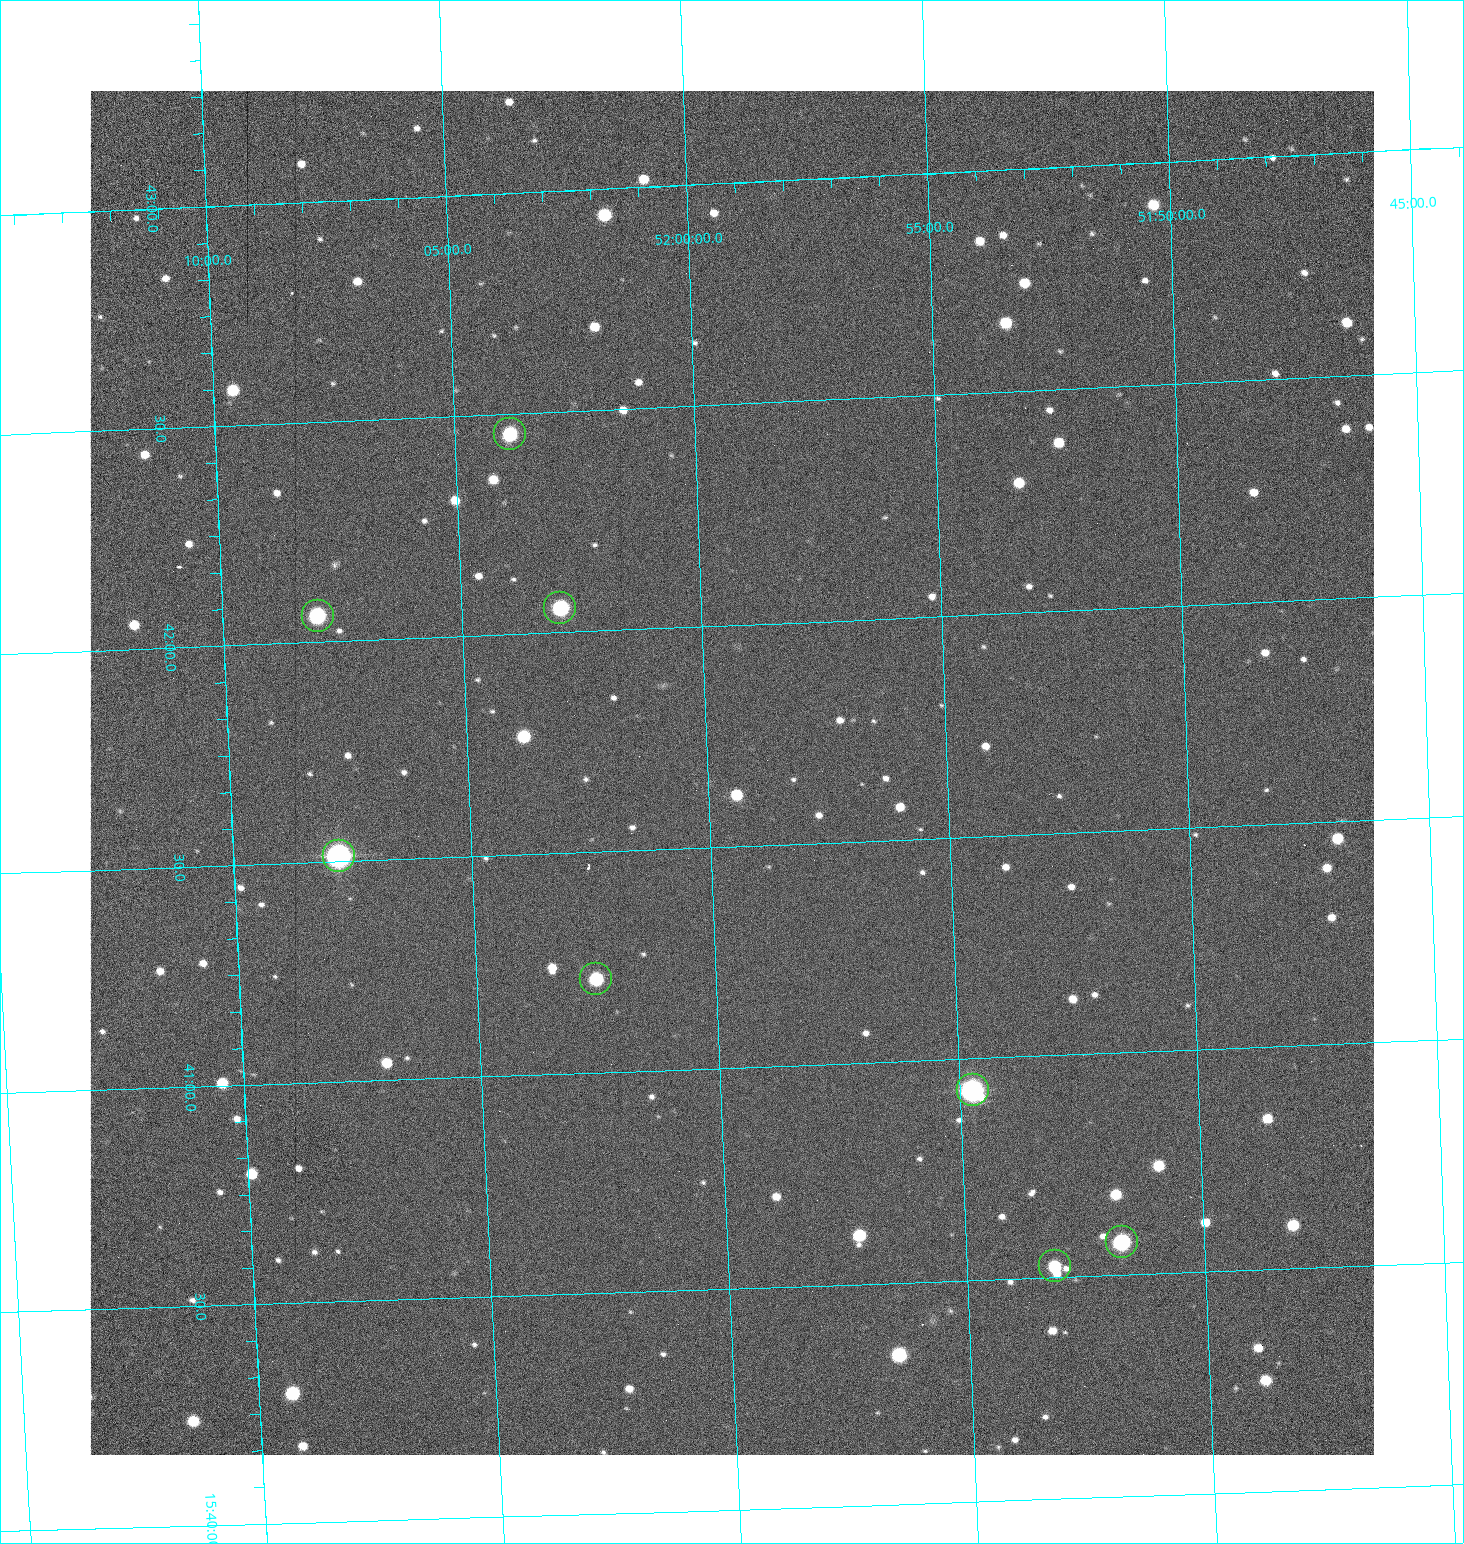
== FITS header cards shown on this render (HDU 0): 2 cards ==
NAXIS1  =                 1284 /fastest changing axis
NAXIS2  =                 1364 /next to fastest changing axis

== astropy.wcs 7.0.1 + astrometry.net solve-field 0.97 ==
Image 1284 x 1364 px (HDU 0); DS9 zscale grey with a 90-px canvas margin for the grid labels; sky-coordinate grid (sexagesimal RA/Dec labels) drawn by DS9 from the SOLVED WCS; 8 Tycho-2 reference stars matched to detected sources circled (green)
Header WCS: RA---TAN/DEC--TAN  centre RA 15:41:40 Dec +52:00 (235.42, +51.99 deg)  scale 1.26 arcsec/px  FOV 26.9' x 28.5'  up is +92 deg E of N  parity flipped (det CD > 0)
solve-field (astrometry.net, Tycho-2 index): VERIFIED the header's WCS against the Tycho-2 star catalogue (8 matches, 0 conflicts) and refined it, rather than solving blind
Solved WCS: RA---TAN-SIP/DEC--TAN-SIP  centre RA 15:41:40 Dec +51:59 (235.42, +51.99 deg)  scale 1.25 arcsec/px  FOV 26.8' x 28.5'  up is +92 deg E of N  parity flipped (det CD > 0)
The solver's refit moves the header's centre by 0.8 arcsec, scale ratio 0.9987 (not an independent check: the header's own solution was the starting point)
Tycho-2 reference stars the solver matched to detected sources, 8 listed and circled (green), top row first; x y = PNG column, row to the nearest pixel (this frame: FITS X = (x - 91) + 1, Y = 1364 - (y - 91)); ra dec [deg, ICRS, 3 dp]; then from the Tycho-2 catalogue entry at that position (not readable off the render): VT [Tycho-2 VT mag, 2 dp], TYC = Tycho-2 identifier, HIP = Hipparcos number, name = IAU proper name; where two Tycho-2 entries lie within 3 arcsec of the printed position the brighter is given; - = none
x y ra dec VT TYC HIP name
511 434 235.614 +52.064 11.61 3489-1132-1 - -
561 608 235.514 +52.049 11.19 3489-1407-1 - -
319 616 235.515 +52.133 11.12 3489-1380-1 - -
340 856 235.378 +52.130 9.31 3489-1322-1 76850 -
597 979 235.303 +52.042 11.52 3489-958-1 - -
974 1090 235.232 +51.912 9.59 3489-824-1 - -
1123 1242 235.143 +51.862 10.97 3489-1016-1 - -
1056 1266 235.131 +51.886 12.29 3489-908-1 - -